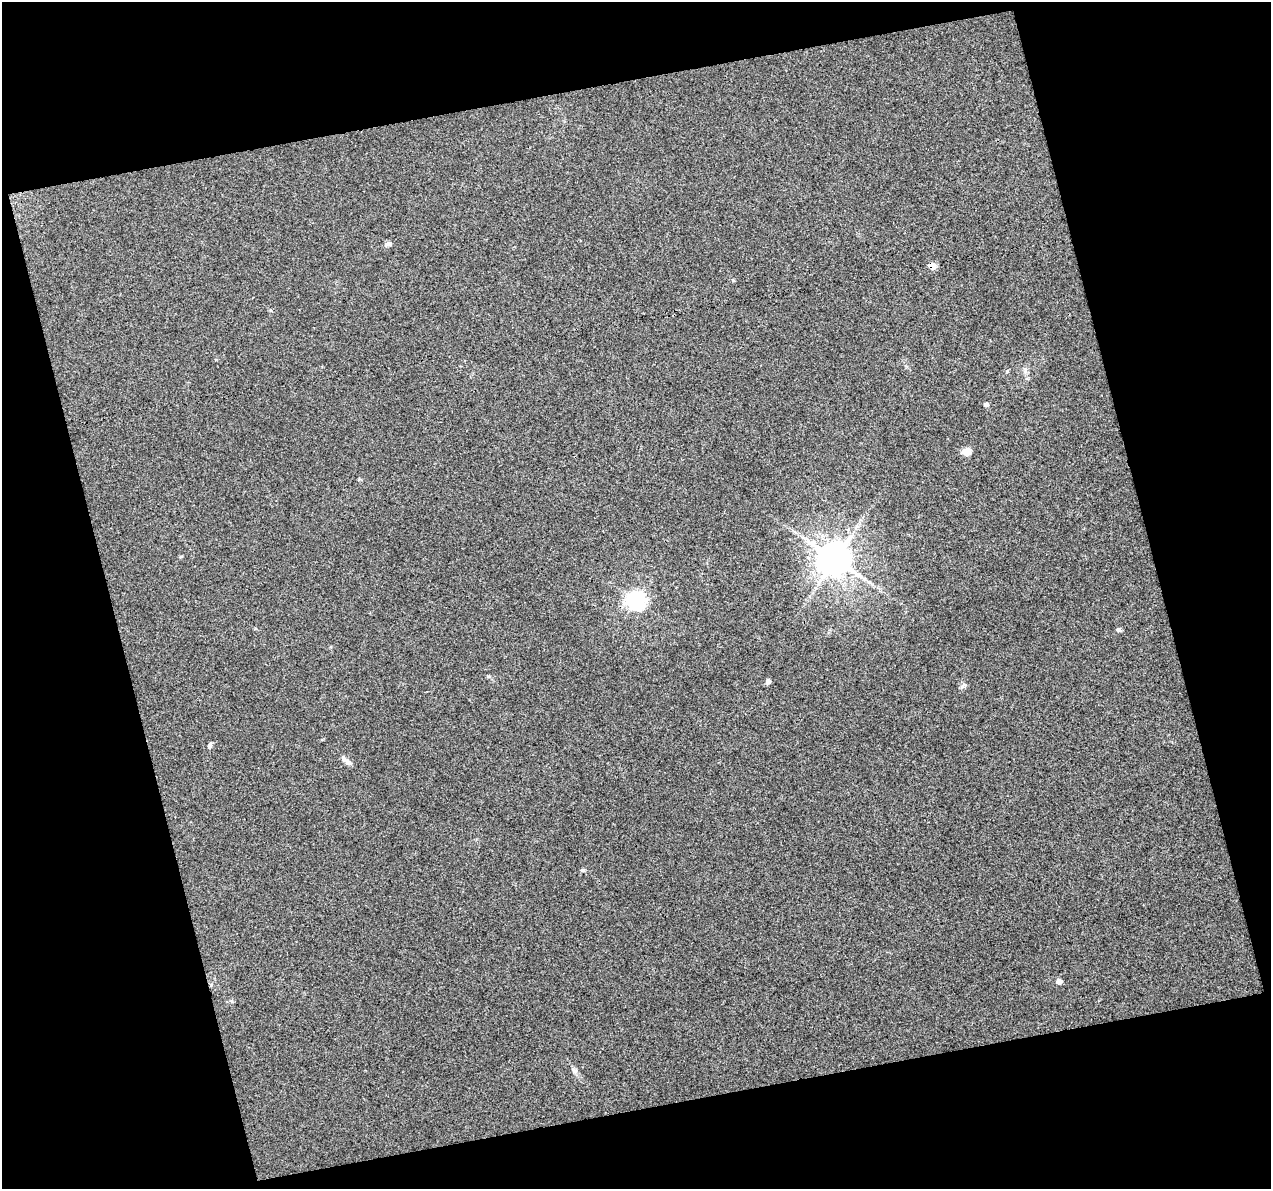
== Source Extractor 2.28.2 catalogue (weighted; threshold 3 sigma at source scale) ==
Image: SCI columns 1-1269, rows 18-1204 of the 1269 x 1225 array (HDU 1 of 3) = the unmasked area's bounding box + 8 px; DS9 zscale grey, full resolution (1 PNG px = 1 image px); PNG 1273 x 1191 px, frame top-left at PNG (2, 2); no overlay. Shown black and unused: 31% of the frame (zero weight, under 3 of 4 exposures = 1% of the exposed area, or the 3 px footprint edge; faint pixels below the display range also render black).
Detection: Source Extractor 2.28.2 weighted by HDU 2 'WHT'. Background 0.0372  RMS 0.0066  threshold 0.0295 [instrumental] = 3 sigma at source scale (4.5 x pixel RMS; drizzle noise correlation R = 1.50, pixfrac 1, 0.0396/0.0396 arcsec/px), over >= 5 px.
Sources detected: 16; all 16 listed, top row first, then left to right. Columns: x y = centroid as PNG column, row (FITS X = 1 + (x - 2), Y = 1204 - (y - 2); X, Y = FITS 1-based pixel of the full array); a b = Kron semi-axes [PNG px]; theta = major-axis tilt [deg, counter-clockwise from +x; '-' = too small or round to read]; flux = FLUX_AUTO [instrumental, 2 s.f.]
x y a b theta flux
388 244 9 5 0 1.6
932 266 5 4 - 13
1025 370 11 5 -79 2.1
986 404 6 5 - 1.4
966 452 5 5 - 17
835 559 10 9 - 1500
636 601 7 7 - 270
1118 630 6 5 - 1.6
488 676 6 4 -1 0.84
768 681 6 6 - 1.8
964 685 5 4 - 1.1
210 745 7 5 69 1.3
348 762 10 7 -34 3.2
583 870 6 5 - 1.1
1059 981 5 4 - 4.5
574 1071 9 6 -49 1.9
Overlapping masked pixels (flux is a lower limit): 1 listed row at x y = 932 266